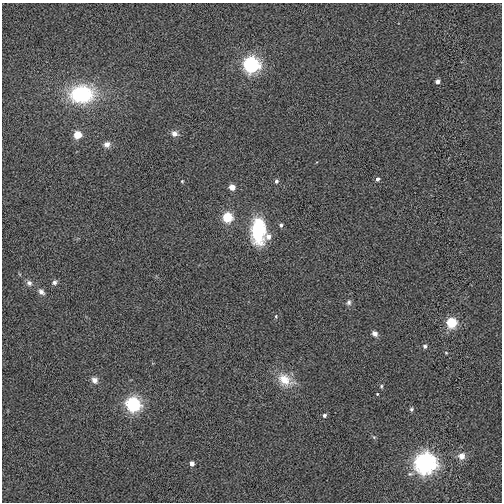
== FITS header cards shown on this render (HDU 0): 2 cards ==
NAXIS1  =                  500
NAXIS2  =                  500

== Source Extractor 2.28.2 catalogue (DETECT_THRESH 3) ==
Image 500 x 500 px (HDU 0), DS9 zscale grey, 1 PNG px = 1 image px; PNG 504 x 504 px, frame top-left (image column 1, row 500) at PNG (2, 3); no overlay
Background 4.94e-04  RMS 0.094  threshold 0.283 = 3 sigma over >= 5 px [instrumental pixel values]
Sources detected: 34; all 34 listed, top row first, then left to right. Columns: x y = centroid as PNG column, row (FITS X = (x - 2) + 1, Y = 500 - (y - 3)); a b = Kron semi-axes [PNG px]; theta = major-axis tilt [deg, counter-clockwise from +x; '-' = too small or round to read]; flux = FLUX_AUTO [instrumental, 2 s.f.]
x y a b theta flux
251 64 7 7 - 1500
438 81 4 4 - 31
82 94 21 16 2 620
174 134 8 7 - 33
77 135 5 5 - 170
107 144 9 8 - 32
377 179 5 4 - 20
182 181 4 3 - 5.4
276 181 5 4 - 16
232 187 5 4 - 65
227 217 5 5 - 370
281 225 5 4 - 16
258 231 28 15 -89 380
268 237 6 6 - 32
54 282 7 6 - 18
29 283 7 7 - 24
41 292 9 6 -43 26
349 302 8 7 - 18
276 316 6 4 -72 7.7
451 322 6 5 - 390
375 334 7 6 - 27
425 346 5 5 - 17
446 353 4 4 - 5.4
94 380 8 7 - 34
285 380 21 15 -30 130
381 386 5 4 - 8.9
377 394 3 3 - 4.8
133 404 7 6 - 1200
411 409 5 5 - 12
324 415 5 4 - 15
374 437 5 4 - 8
461 456 8 8 - 47
192 463 4 4 - 39
425 463 8 8 - 3700